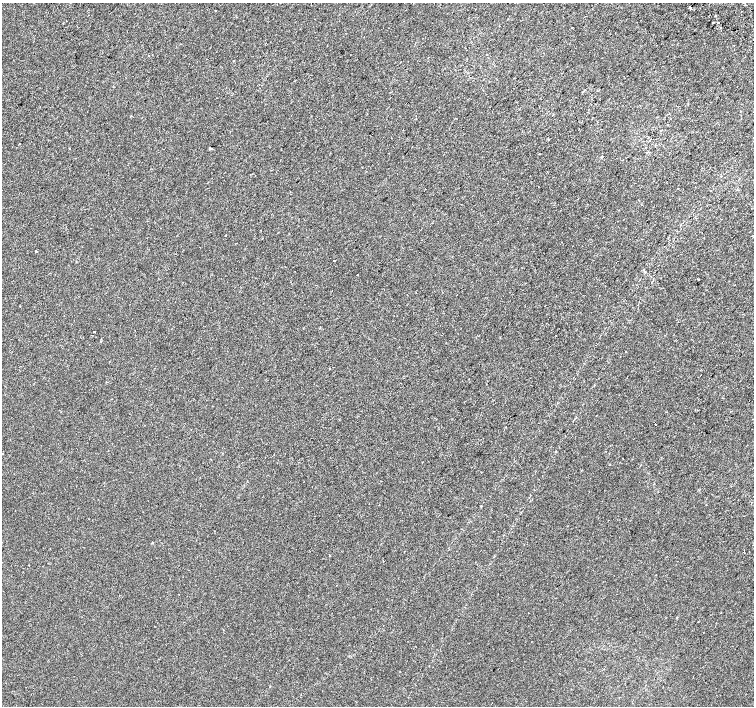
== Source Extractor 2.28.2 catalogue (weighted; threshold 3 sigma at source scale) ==
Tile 10 of 4 x 4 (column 2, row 3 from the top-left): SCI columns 1539-3041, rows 1673-3079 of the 6074 x 6092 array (HDU 1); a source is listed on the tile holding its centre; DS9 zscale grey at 2 x 2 block average (1 PNG px = mean of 2 x 2 image px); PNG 756 x 708 px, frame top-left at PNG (2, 3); no overlay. Shown black and unused: <1% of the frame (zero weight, under 2 of 3 exposures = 2% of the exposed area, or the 3 px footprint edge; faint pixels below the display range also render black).
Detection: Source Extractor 2.28.2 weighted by HDU 2 'WHT'; one run over the whole footprint, this tile lists its part. Background -1.84e-04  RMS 0.0035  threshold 0.0158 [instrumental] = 3 sigma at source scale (4.5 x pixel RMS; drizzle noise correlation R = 1.50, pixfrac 1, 0.0396/0.0396 arcsec/px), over >= 5 px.
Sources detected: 34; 3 cosmic-ray / hot-pixel residue — not listed; the other 31 listed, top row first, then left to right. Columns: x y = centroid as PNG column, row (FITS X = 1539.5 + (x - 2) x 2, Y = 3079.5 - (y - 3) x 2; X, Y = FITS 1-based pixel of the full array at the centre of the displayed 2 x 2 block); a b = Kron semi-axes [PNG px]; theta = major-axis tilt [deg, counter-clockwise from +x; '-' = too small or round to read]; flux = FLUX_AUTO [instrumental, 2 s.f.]
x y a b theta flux
690 8 2 2 - 4.9
66 21 2 2 - 0.48
713 22 2 2 - 0.42
720 27 2 2 - 2.4
584 90 2 2 - 0.48
131 116 2 2 - 0.34
416 119 2 2 - 0.39
548 140 2 2 - 0.64
69 148 2 2 - 0.45
210 148 2 2 - 3.7
539 153 2 2 - 1.1
602 156 2 2 - 1
98 160 2 2 - 0.37
678 188 2 2 - 0.3
226 235 2 2 - 0.43
36 251 2 2 - 0.9
333 260 2 2 - 1.5
644 271 3 2 - 0.67
698 279 3 2 - 0.47
94 332 2 2 - 1
626 352 2 2 - 0.46
330 369 2 2 - 0.31
106 382 2 2 - 0.47
655 424 2 2 - 1.2
556 451 3 2 - 0.41
2 454 2 2 - 0.77
330 556 2 2 - 0.44
721 612 2 2 - 0.42
528 613 2 2 - 0.65
677 617 3 2 - 0.64
270 686 2 2 - 0.44
Diffuse or blended objects may show on this block-average render without a row.